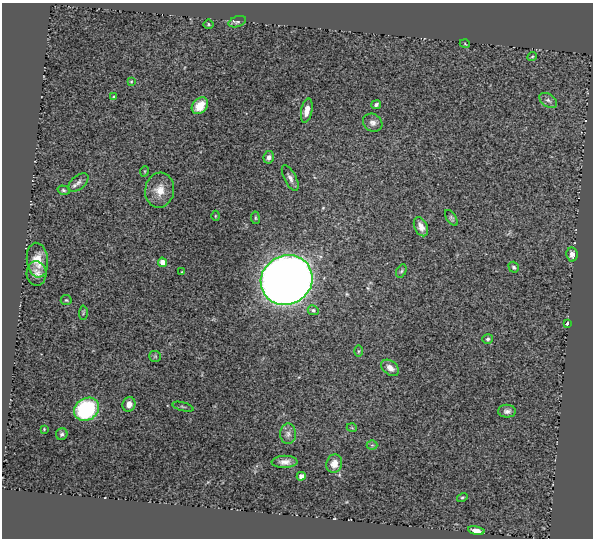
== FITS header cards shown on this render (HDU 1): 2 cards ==
NAXIS1  =                  591
NAXIS2  =                  536

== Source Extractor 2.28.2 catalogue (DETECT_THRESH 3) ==
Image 591 x 536 px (HDU 1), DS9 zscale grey, 1 PNG px = 1 image px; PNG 595 x 540 px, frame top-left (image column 1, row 536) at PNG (2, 3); each listed source drawn as its Kron ellipse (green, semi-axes under 4 px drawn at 4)
Background 1.85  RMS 0.066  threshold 0.199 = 3 sigma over >= 5 px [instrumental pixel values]
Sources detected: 51; all 51 listed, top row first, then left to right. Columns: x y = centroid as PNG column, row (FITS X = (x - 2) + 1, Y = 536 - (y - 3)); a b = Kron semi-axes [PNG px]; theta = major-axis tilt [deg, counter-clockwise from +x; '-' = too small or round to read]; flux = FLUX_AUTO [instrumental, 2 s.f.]
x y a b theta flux
237 22 9 5 19 9.7
208 24 5 4 - 6.5
465 44 5 3 - 3.7
532 56 5 3 - 5.1
131 82 4 4 - 4.3
114 97 4 3 - 6.9
548 100 10 6 -34 15
376 105 5 4 - 9.4
200 106 9 7 48 79
307 111 12 5 79 37
373 123 10 8 -28 21
269 157 6 5 - 17
145 171 5 3 - 3.9
290 178 14 6 -62 20
78 182 11 7 41 18
63 190 6 4 -17 7.7
160 190 17 14 82 66
215 216 5 3 - 4.1
255 218 6 3 -82 5.2
451 218 9 4 -56 9.6
421 227 10 6 -65 29
572 254 7 5 -82 22
37 260 17 10 -84 64
162 262 5 4 - 35
514 267 6 5 - 9.8
401 271 7 4 60 6.6
182 272 3 2 - 3.2
37 273 12 10 -85 30
287 280 26 24 33 7700
66 300 5 5 - 5.7
313 310 5 5 - 10
83 313 7 3 89 5.4
567 323 4 3 - 13
488 339 5 5 - 9.2
358 351 6 4 89 5.4
155 356 6 5 - 6.2
390 368 10 6 -38 35
129 404 7 6 - 29
183 407 11 3 -15 6.2
87 409 13 11 33 460
507 411 9 6 1 16
352 428 5 3 - 3.6
44 429 3 3 - 3.2
62 434 6 5 - 9.6
288 434 10 8 -89 21
372 445 5 5 - 6.4
284 462 13 6 2 26
334 464 9 7 74 37
301 476 4 4 - 15
462 497 5 4 - 5.7
476 531 8 4 -11 28